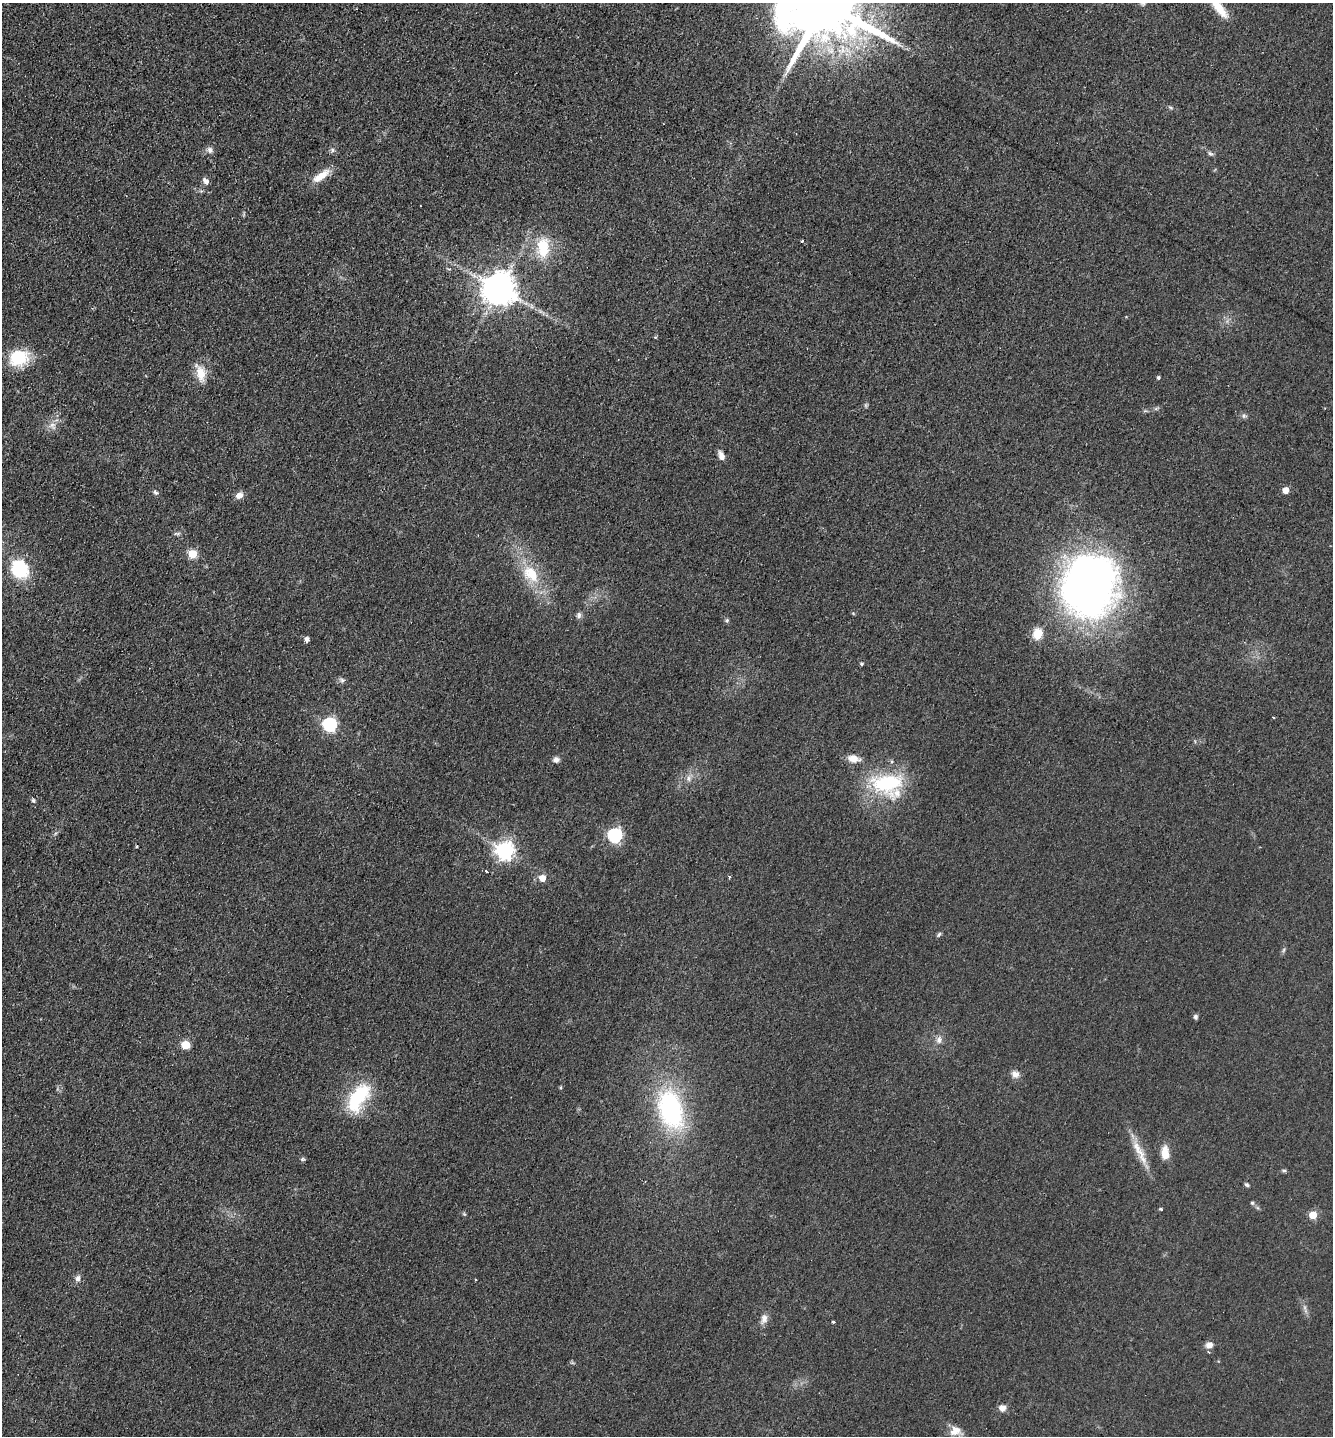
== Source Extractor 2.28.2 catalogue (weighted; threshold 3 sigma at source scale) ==
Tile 11 of 4 x 4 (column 3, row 3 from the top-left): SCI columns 2979-4309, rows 1453-2886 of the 5819 x 5771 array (HDU 1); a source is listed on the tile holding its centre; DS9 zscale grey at full resolution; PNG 1335 x 1438 px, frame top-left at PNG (2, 3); no overlay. Shown black and unused: <1% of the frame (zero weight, under 2 of 3 exposures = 2% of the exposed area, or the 3 px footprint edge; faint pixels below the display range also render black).
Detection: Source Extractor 2.28.2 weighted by HDU 2 'WHT'; one run over the whole footprint, this tile lists its part. Background 0.0324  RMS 0.0069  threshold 0.0311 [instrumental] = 3 sigma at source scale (4.5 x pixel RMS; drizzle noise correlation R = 1.50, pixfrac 1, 0.05/0.05 arcsec/px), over >= 5 px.
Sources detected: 71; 1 cosmic-ray / hot-pixel residue — not listed; the other 70 listed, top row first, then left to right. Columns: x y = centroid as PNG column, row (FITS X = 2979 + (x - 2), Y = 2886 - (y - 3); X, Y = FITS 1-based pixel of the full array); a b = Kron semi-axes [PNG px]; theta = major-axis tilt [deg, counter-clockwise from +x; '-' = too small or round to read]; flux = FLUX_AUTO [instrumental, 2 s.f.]
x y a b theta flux
824 3 23 18 -21 10000
1219 8 29 9 -51 12
1171 108 7 3 -19 1.1
210 150 9 7 -63 2.4
333 150 8 5 -29 1.6
1210 154 8 5 -45 1.6
321 176 25 9 36 10
206 181 9 6 -50 2.9
802 241 3 3 - 3.4
543 247 26 15 88 23
499 289 9 9 - 1500
531 306 7 4 -71 1.3
655 337 4 4 - 0.76
18 358 21 17 15 28
201 374 22 11 -78 11
1158 378 4 4 - 1.3
866 405 7 4 72 1
1244 416 7 6 - 1.6
52 426 12 10 -47 4.4
721 456 11 7 -73 4.3
1285 490 5 5 - 11
155 492 7 5 -43 1.5
239 495 10 7 34 4
177 533 10 4 0 1.4
192 554 5 5 - 29
19 569 13 11 -50 52
531 574 22 14 -50 21
1089 586 58 49 74 430
579 615 9 6 81 2
727 620 6 5 - 1.2
1038 634 13 11 73 9.7
307 639 5 5 - 2.9
861 664 4 4 - 1
342 680 9 7 -17 1.8
329 724 6 6 - 130
853 759 16 10 -12 6.6
556 760 7 6 - 2.9
688 778 9 7 -89 2.8
887 783 44 29 0 56
33 800 6 5 - 1.3
614 835 6 6 - 140
505 851 7 7 - 310
487 871 3 3 - 1.8
729 877 3 3 - 1.5
542 878 5 5 - 11
939 934 8 4 54 1.2
1284 950 7 4 87 1.1
1195 1017 6 5 - 1.5
939 1040 10 8 79 3.4
185 1045 5 5 - 25
1015 1074 11 9 -33 3.9
358 1097 35 16 58 44
670 1109 33 20 -73 110
1138 1149 34 10 -56 12
1165 1153 15 9 -89 9.1
302 1159 7 5 0 1.1
1284 1170 6 4 0 1
1247 1185 6 4 -42 1.3
1252 1203 5 5 - 1.1
1160 1209 3 3 - 1.6
464 1214 5 5 - 0.8
1313 1215 5 5 - 20
78 1278 8 7 - 2.8
475 1280 3 3 - 1.3
764 1319 13 8 75 4.2
833 1321 3 3 - 5.9
1209 1345 8 7 - 4.3
1209 1352 4 3 - 0.63
1002 1408 8 7 - 4.5
955 1431 16 12 -1 7.2
Isophote crosses this tile's border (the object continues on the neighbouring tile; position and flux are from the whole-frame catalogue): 2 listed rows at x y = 824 3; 1219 8